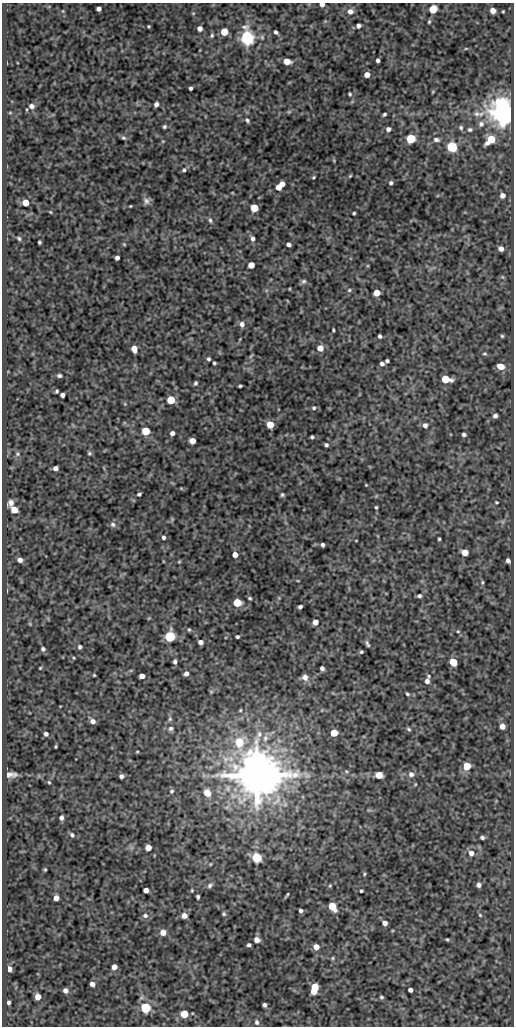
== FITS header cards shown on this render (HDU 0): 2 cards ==
NAXIS1  =                  512
NAXIS2  =                 1024

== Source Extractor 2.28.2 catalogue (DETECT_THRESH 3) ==
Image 512 x 1024 px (HDU 0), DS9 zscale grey, 1 PNG px = 1 image px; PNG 516 x 1028 px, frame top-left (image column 1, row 1024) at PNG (2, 3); no overlay
Background 70.7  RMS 0.48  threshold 1.45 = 3 sigma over >= 5 px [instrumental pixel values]
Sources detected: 220; all 220 listed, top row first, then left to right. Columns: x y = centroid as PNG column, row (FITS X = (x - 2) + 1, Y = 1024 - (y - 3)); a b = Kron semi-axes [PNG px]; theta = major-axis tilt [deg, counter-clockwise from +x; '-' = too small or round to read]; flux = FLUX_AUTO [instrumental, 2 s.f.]
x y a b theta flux
322 4 4 4 - 130
99 9 4 4 - 130
433 9 5 5 - 1400
493 10 5 5 - 220
63 11 4 3 - 25
350 11 8 7 - 170
503 11 3 2 - 28
193 13 5 3 - 27
429 22 5 4 - 44
148 26 3 3 - 34
358 26 4 4 - 110
200 28 5 4 - 150
224 32 5 5 - 990
276 32 4 3 - 84
212 35 6 4 62 54
247 38 6 5 - 12000
466 48 5 3 - 33
378 60 4 3 - 81
287 61 5 5 - 530
367 75 5 5 - 260
191 88 4 3 - 79
433 91 5 3 - 26
350 94 4 3 - 45
156 104 5 4 - 130
31 106 6 5 - 150
289 112 6 4 1 44
10 113 5 3 - 28
502 113 7 7 - 63000
384 114 4 3 - 53
247 120 7 5 -55 69
481 124 8 8 - 130
164 127 4 4 - 57
461 128 6 5 - 73
388 129 5 5 - 100
470 130 7 6 - 73
123 138 7 5 -28 65
411 139 5 5 - 2300
491 139 7 5 41 1000
436 140 9 6 -7 110
163 141 5 3 - 30
452 147 5 5 - 4000
184 170 5 4 - 63
350 176 5 3 - 33
313 177 3 3 - 37
391 183 5 4 - 67
282 184 5 4 - 290
278 187 5 5 - 330
502 195 5 5 - 160
146 201 10 8 -63 130
25 203 5 5 - 670
130 206 3 2 - 25
254 208 5 5 - 1200
50 212 4 3 - 29
354 213 3 3 - 46
210 220 7 4 -79 67
19 238 5 4 - 53
253 238 7 5 -81 100
39 242 4 3 - 50
124 244 5 4 - 34
289 244 4 4 - 110
501 248 5 4 - 170
117 258 4 4 - 110
251 265 5 5 - 440
502 277 5 4 - 39
303 281 7 6 - 75
289 289 3 2 - 27
349 290 5 5 - 52
377 293 5 5 - 470
242 324 6 6 - 140
333 330 4 2 - 41
380 336 4 4 - 77
502 336 4 4 - 44
320 348 5 5 - 400
134 349 6 5 - 330
485 354 6 4 -6 47
251 356 8 3 56 41
208 359 4 4 - 60
387 361 4 3 - 62
214 363 3 3 - 48
382 364 4 4 - 85
500 366 6 5 - 450
59 376 4 3 - 71
445 379 6 5 - 1300
195 383 5 4 - 61
240 386 4 3 - 48
57 391 3 3 - 46
62 395 4 4 - 130
171 400 5 5 - 1500
125 404 5 4 - 35
314 408 5 5 - 61
495 416 4 4 - 100
270 424 5 5 - 730
425 425 6 5 - 120
146 431 5 5 - 1700
172 433 4 4 - 120
464 434 4 3 - 75
312 437 3 3 - 56
192 441 5 5 - 340
326 445 4 4 - 74
89 453 5 4 - 49
17 454 6 5 - 57
55 468 4 4 - 140
366 485 3 2 - 25
181 488 6 3 -19 31
139 494 4 3 - 65
282 495 5 5 - 56
496 502 3 2 - 34
11 503 7 5 60 150
376 507 4 3 - 43
14 510 5 5 - 560
113 524 7 6 - 100
163 537 4 4 - 68
439 539 3 3 - 43
356 540 3 2 - 21
323 545 4 4 - 89
465 552 5 5 - 580
235 555 4 4 - 270
20 560 5 4 - 170
508 561 5 4 - 85
179 562 5 3 - 32
298 581 4 2 - 24
482 582 5 4 - 38
419 596 5 4 - 71
250 598 4 3 - 45
237 603 5 5 - 1500
300 607 4 3 - 77
149 618 5 4 - 27
315 622 5 5 - 240
30 624 6 3 -72 33
189 630 4 3 - 42
458 631 4 4 - 31
170 636 5 5 - 4700
237 637 4 3 - 59
200 642 5 4 - 140
367 644 6 3 -67 67
80 647 4 4 - 74
43 649 4 4 - 73
361 652 4 3 - 48
74 658 4 3 - 27
175 662 5 4 - 85
453 662 5 5 - 1300
40 668 3 2 - 29
322 668 4 4 - 90
186 673 5 4 - 140
94 675 3 3 - 30
142 676 5 4 - 220
429 676 5 4 - 42
305 677 8 7 - 180
427 681 6 5 - 130
211 692 5 5 - 39
407 694 5 3 - 49
240 710 4 3 - 35
170 719 7 5 87 66
93 721 5 5 - 170
502 726 5 5 - 230
171 728 7 6 - 97
409 729 6 4 -40 53
334 733 5 5 - 900
46 734 4 4 - 99
265 738 12 8 77 220
239 742 9 6 81 1600
56 747 4 2 - 33
137 752 4 3 - 28
467 766 5 5 - 850
346 771 5 4 - 38
11 774 11 5 0 170
411 774 7 7 - 140
203 775 7 4 -71 61
257 775 13 12 - 170000
379 775 5 5 - 630
121 776 4 4 - 92
49 782 5 3 - 35
415 784 5 3 - 32
172 791 6 5 - 61
207 793 6 5 - 580
61 818 4 4 - 120
72 835 6 5 - 77
482 837 4 3 - 71
148 847 5 5 - 470
471 853 7 7 - 200
257 858 7 6 - 890
210 864 4 4 - 31
45 870 3 3 - 34
364 874 5 4 - 37
210 885 8 5 35 91
479 885 4 4 - 130
330 886 5 4 - 38
146 890 5 4 - 210
192 890 4 3 - 32
361 891 3 3 - 52
287 895 6 2 58 44
198 897 4 3 - 67
56 898 5 4 - 230
332 906 6 5 - 1000
301 911 4 4 - 78
224 914 6 5 - 54
145 915 7 6 - 110
184 915 5 5 - 230
480 915 5 5 - 41
385 923 5 4 - 160
163 932 5 5 - 360
447 939 4 3 - 39
257 940 6 5 - 170
249 945 4 3 - 75
316 947 5 5 - 310
333 958 6 5 - 45
114 967 5 4 - 220
9 969 5 4 - 210
92 984 4 4 - 190
315 987 6 5 - 960
65 990 5 4 - 150
410 990 4 4 - 120
314 991 5 4 - 480
38 997 5 5 - 390
381 997 4 4 - 58
8 1002 4 3 - 75
265 1005 4 4 - 86
145 1008 5 5 - 3800
184 1014 5 5 - 1200
257 1022 7 5 -74 84
At the frame edge (FLAGS 8, measured only in part): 1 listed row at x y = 322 4